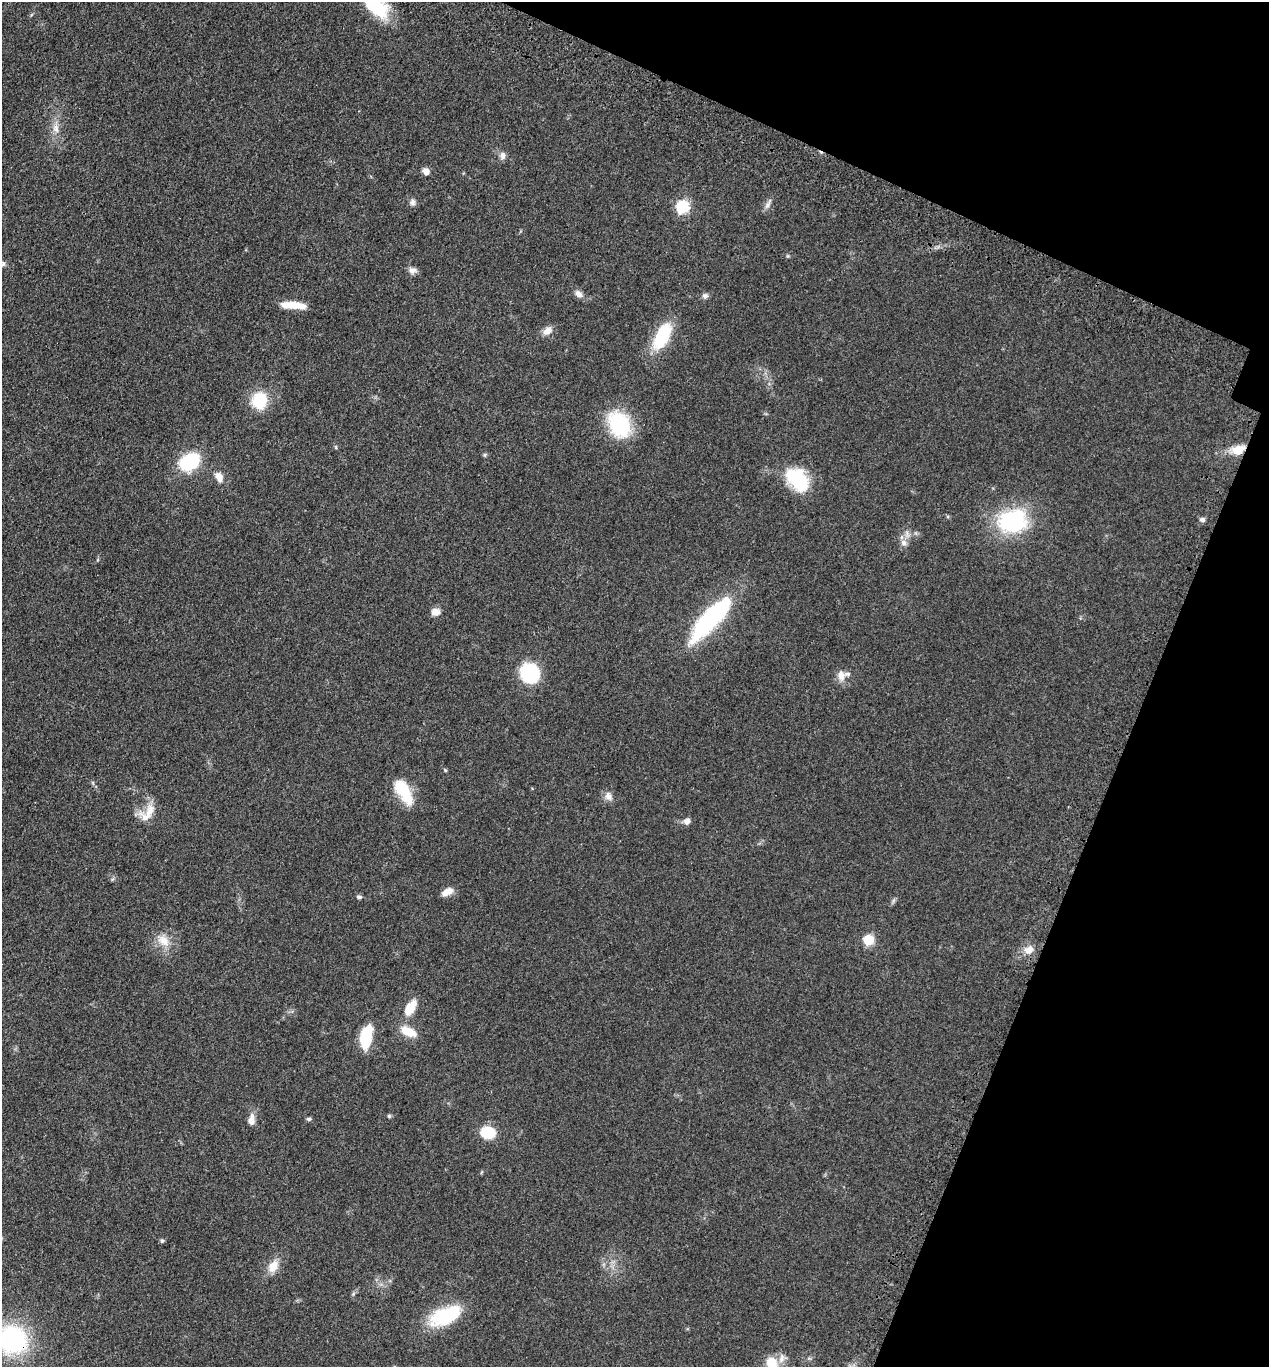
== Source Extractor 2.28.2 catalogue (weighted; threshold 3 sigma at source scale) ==
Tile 8 of 4 x 4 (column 4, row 2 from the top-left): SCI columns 4192-5458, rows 2868-4232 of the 5716 x 5734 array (HDU 1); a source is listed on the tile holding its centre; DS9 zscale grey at full resolution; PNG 1271 x 1369 px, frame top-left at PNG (2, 2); no overlay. Shown black and unused: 19% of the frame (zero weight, under 3 of 4 exposures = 9% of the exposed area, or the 3 px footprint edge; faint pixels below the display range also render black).
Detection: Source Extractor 2.28.2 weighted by HDU 2 'WHT'; one run over the whole footprint, this tile lists its part. Background 0.129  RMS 0.0074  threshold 0.0334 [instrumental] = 3 sigma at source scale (4.5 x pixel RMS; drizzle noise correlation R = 1.50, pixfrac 1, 0.05/0.05 arcsec/px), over >= 5 px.
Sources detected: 53; all 53 listed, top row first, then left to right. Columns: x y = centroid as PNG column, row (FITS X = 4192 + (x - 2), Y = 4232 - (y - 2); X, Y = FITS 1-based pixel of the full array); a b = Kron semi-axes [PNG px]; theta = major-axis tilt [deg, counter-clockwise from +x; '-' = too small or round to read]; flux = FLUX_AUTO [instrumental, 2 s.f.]
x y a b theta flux
376 6 32 18 -39 38
56 128 15 9 -86 6.6
503 156 10 7 80 3.4
426 171 8 7 - 4.4
412 202 8 8 - 2.7
768 204 15 6 60 3.2
682 206 6 6 - 97
3 264 8 6 86 1.8
412 270 11 8 -7 3.6
579 294 12 7 -39 4
705 296 8 7 - 2.3
293 305 27 7 -4 14
547 331 13 9 35 5.4
662 336 35 15 63 34
259 400 22 19 77 24
619 424 27 19 -65 59
1238 450 14 10 21 13
485 454 6 4 19 1
189 462 20 14 28 45
219 477 14 9 -63 6.3
798 480 28 18 -48 44
1202 520 6 6 - 2.4
1012 521 33 25 7 69
903 543 9 8 - 3.9
435 612 10 8 1 5.5
710 619 54 17 48 94
529 673 16 15 - 69
841 675 17 11 -84 6.6
445 770 6 4 -46 0.8
404 792 31 13 -60 27
608 796 13 9 -63 4.5
149 812 24 12 69 11
687 821 9 8 - 3.3
447 891 14 8 25 6.3
359 897 8 5 -1 1.5
893 901 7 4 72 1.4
868 940 6 6 - 54
163 941 19 13 -42 11
1029 950 14 11 31 7.1
410 1008 17 9 58 16
408 1032 20 10 -25 13
366 1037 22 10 79 33
389 1116 5 4 - 1.3
309 1119 7 5 -12 1.3
251 1120 14 8 82 5.6
488 1132 11 9 -8 28
162 1241 6 5 - 1.2
273 1266 16 11 61 10
353 1294 7 4 71 1.2
445 1316 40 18 23 42
12 1340 26 24 -33 110
782 1358 15 7 75 4.7
772 1363 12 11 - 16
Overlapping masked pixels (flux is a lower limit): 2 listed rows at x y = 1238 450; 12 1340
Isophote crosses this tile's border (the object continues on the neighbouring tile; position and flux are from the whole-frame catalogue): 3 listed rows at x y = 376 6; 12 1340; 772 1363